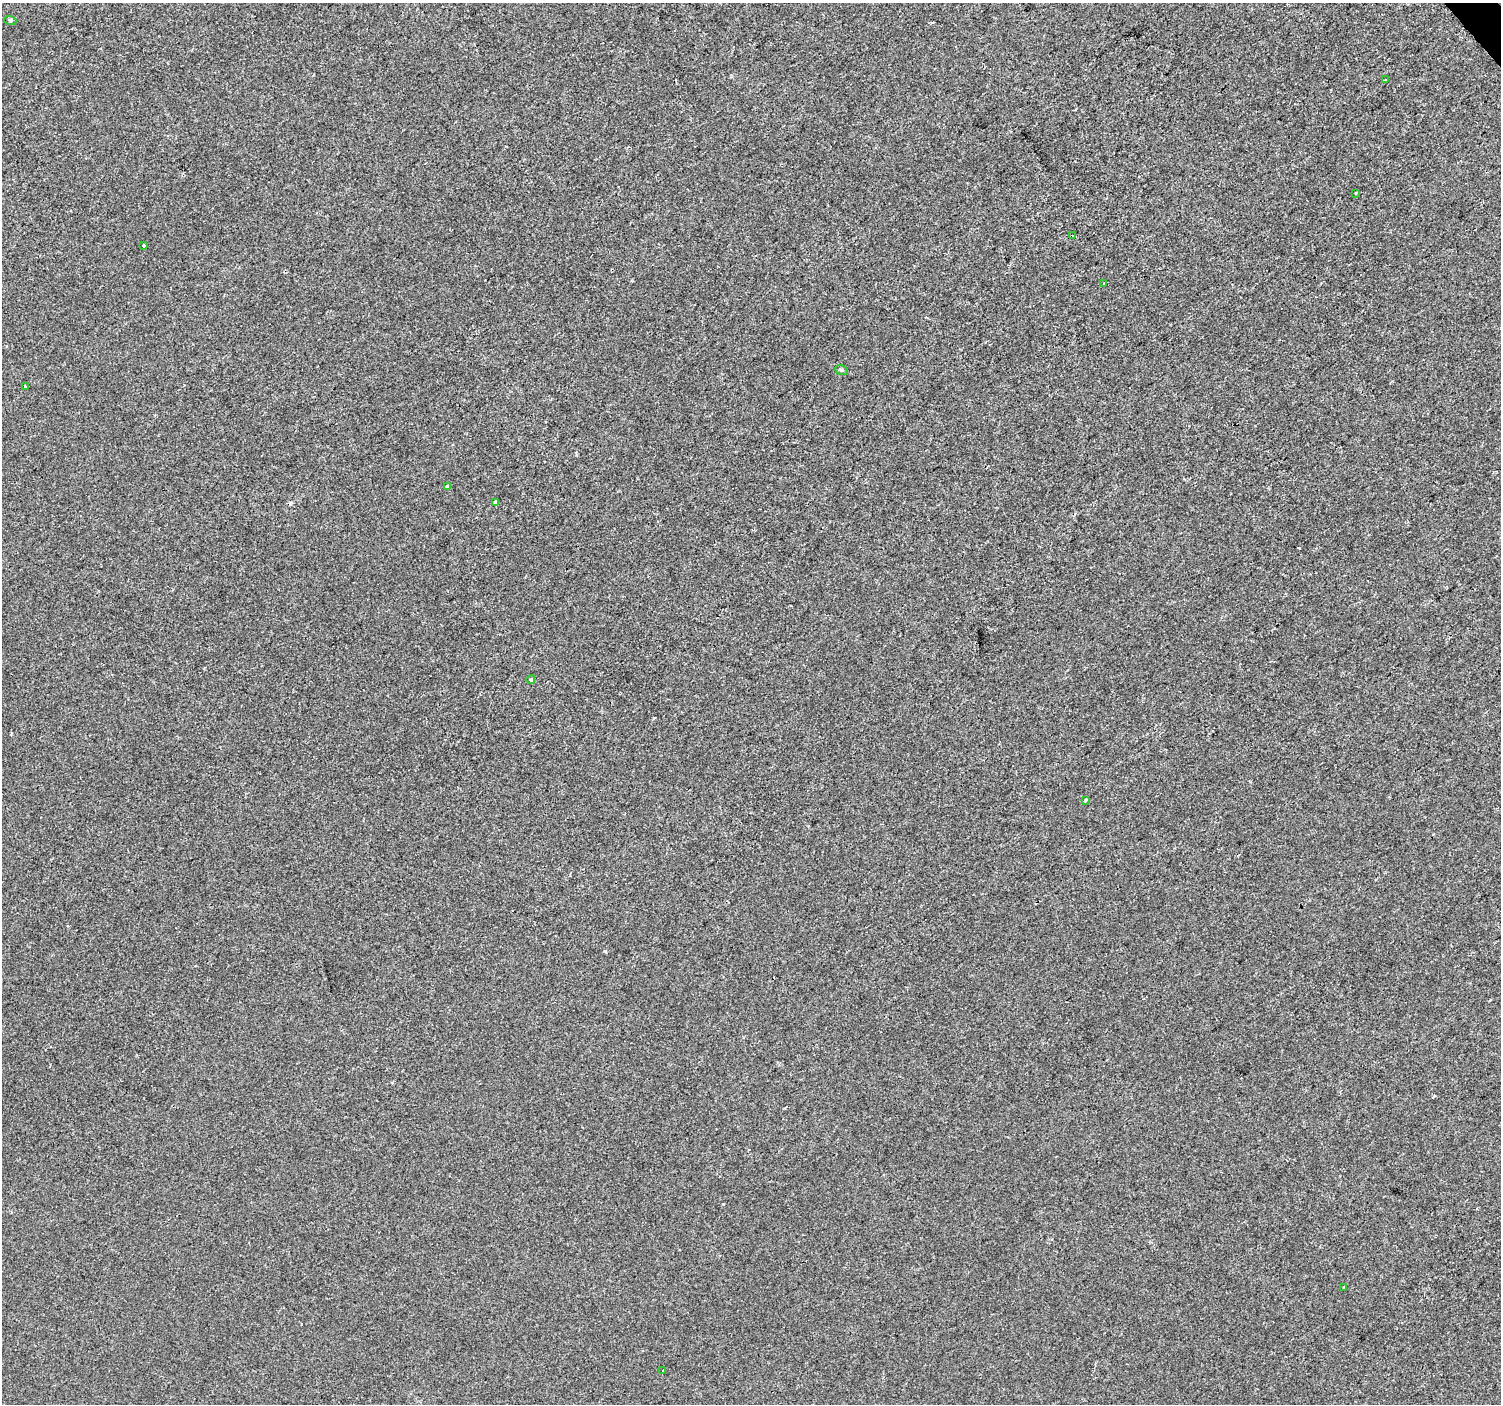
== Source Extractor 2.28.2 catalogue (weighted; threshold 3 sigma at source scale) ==
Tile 10 of 4 x 4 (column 2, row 3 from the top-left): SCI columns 1504-3002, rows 1607-3008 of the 6000 x 5953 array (HDU 1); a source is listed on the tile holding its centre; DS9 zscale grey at full resolution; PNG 1503 x 1406 px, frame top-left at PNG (2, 3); each listed source drawn as its Kron ellipse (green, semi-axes under 4 px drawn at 4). Shown black and unused: <1% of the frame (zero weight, under 2 of 3 exposures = <1% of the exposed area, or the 3 px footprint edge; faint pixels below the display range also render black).
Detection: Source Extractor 2.28.2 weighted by HDU 2 'WHT'; one run over the whole footprint, this tile lists its part. Background -4.67e-05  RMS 0.0042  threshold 0.0187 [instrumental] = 3 sigma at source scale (4.5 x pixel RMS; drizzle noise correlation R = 1.50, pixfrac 1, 0.0396/0.0396 arcsec/px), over >= 5 px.
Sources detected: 17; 3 cosmic-ray / hot-pixel residue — neither listed nor drawn; the other 14 listed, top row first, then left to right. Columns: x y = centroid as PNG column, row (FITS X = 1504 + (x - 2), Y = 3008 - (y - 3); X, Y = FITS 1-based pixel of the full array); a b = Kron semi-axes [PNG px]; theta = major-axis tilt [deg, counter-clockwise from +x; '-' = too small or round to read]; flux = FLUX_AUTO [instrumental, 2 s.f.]
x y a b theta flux
10 20 6 4 -17 0.54
1385 80 3 3 - 0.99
1355 193 3 3 - 0.95
1073 236 4 3 - 0.46
143 245 3 3 - 0.78
1103 283 3 2 - 0.43
841 370 6 4 -20 0.6
26 386 3 2 - 0.63
447 486 3 3 - 2.5
495 502 4 3 - 3
531 679 4 3 - 0.61
1085 801 3 3 - 0.91
1344 1288 3 3 - 0.63
663 1370 3 3 - 1
Unlisted compact peaks at least as high as the median listed source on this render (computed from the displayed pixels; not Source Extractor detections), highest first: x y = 723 1204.